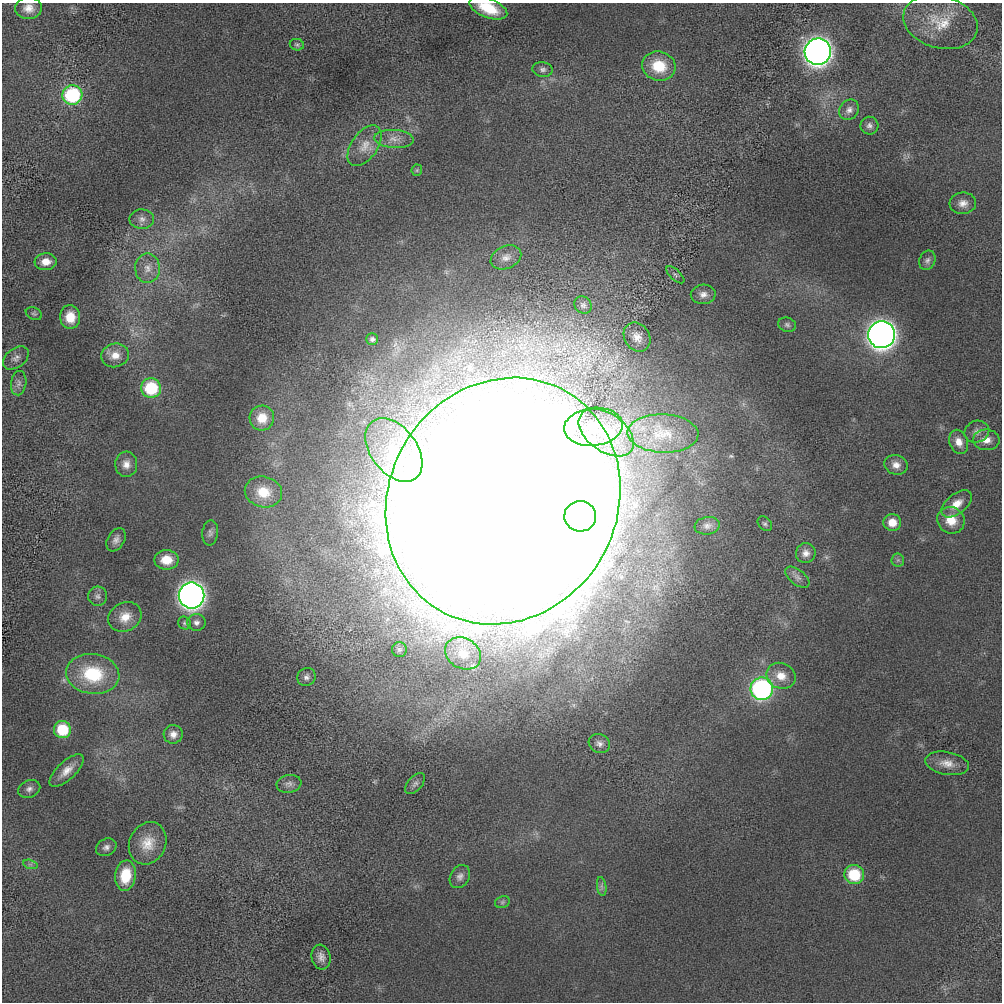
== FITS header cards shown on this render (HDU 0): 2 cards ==
NAXIS1  =                 1000 / length of data axis 1
NAXIS2  =                 1000 / length of data axis 2

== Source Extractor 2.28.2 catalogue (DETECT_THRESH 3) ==
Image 1000 x 1000 px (HDU 0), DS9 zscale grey, 1 PNG px = 1 image px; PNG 1004 x 1004 px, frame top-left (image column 1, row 1000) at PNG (2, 3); each listed source drawn as its Kron ellipse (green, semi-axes under 4 px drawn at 4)
Background 7.79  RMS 220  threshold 674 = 3 sigma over >= 5 px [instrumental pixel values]
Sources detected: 84; all 84 listed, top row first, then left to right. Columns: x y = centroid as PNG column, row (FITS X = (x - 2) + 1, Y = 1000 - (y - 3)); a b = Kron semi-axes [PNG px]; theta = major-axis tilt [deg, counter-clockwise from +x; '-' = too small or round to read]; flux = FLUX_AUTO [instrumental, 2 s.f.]
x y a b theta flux
29 8 13 11 -2 1.5e+05
488 8 20 9 -21 4.9e+05
940 22 38 26 -15 6.5e+05
297 45 7 5 -10 3.1e+04
818 52 13 13 - 1.3e+07
659 66 17 14 -16 5.1e+05
543 69 10 7 -5 5.7e+04
72 95 10 9 - 1.4e+06
849 110 11 9 48 8.8e+04
869 126 9 9 - 6.1e+04
394 139 20 9 -4 1.5e+05
365 146 23 13 55 2.3e+05
417 170 6 5 - 2.3e+04
963 203 13 10 6 1.2e+05
142 219 12 9 -1 9.5e+04
506 257 16 11 24 1.3e+05
927 260 10 8 67 6.1e+04
46 262 11 8 5 1.7e+05
148 268 15 12 -89 1.7e+05
675 275 11 5 -43 4.1e+04
703 294 12 9 2 1.0e+05
583 305 9 8 - 5.4e+04
34 314 8 6 -25 3.0e+04
70 317 12 10 -86 3.0e+05
787 325 9 7 -19 4.5e+04
882 335 13 13 - 1.4e+07
637 337 15 12 -57 1.6e+05
372 339 6 5 - 4.3e+04
115 355 14 12 14 2.0e+05
16 358 14 9 38 9.1e+04
19 383 12 7 82 7.3e+04
151 388 10 9 - 8.8e+05
262 418 12 12 - 2.6e+05
593 427 29 19 6 4.5e+05
977 432 12 10 22 1.0e+05
606 433 31 19 -36 4.7e+05
663 433 35 19 -2 4.6e+05
986 440 13 10 -2 1.6e+05
959 442 12 9 -68 1.5e+05
394 450 36 23 -52 1.0e+06
126 464 12 11 - 1.3e+05
896 465 12 9 -18 1.3e+05
263 492 19 15 -13 3.7e+05
503 501 126 114 59 1.9e+08
956 504 18 10 39 2.1e+05
580 516 16 15 - 1.7e+07
951 520 14 13 - 2.9e+05
892 522 9 8 - 2.3e+05
765 524 8 6 -46 3.7e+04
707 526 13 9 8 8.2e+04
210 533 12 8 83 6.8e+04
116 540 12 8 59 8.6e+04
806 553 10 10 - 9.8e+04
166 560 12 9 1 2.9e+05
898 560 6 6 - 3.5e+04
797 577 14 7 -38 6.9e+04
191 595 13 13 - 1.2e+07
98 596 9 9 - 6.3e+04
125 617 17 14 27 2.5e+05
196 622 9 8 - 6.9e+04
185 623 7 6 - 3.2e+04
399 650 7 7 - 4.3e+04
463 653 19 15 -30 3.0e+05
93 674 27 20 -7 9.2e+05
781 676 15 12 -23 2.2e+05
306 677 9 8 - 6.6e+04
762 689 11 11 - 3.2e+06
62 730 8 8 - 6.5e+05
173 734 9 9 - 1.0e+05
599 743 11 9 -28 8.1e+04
947 763 22 11 -11 2.0e+05
66 771 21 9 43 1.8e+05
289 784 12 9 10 7.0e+04
415 784 12 7 47 6.3e+04
29 789 11 8 23 7.6e+04
148 843 22 18 64 3.2e+05
106 847 10 8 27 6.9e+04
30 864 7 4 -18 3.6e+04
854 875 10 9 - 6.7e+05
125 876 15 10 83 4.7e+05
460 877 12 9 59 8.1e+04
602 886 9 4 -81 4.4e+04
502 902 8 6 22 3.2e+04
321 957 12 9 -75 1.0e+05
At the frame edge (FLAGS 8, measured only in part): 1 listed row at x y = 488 8